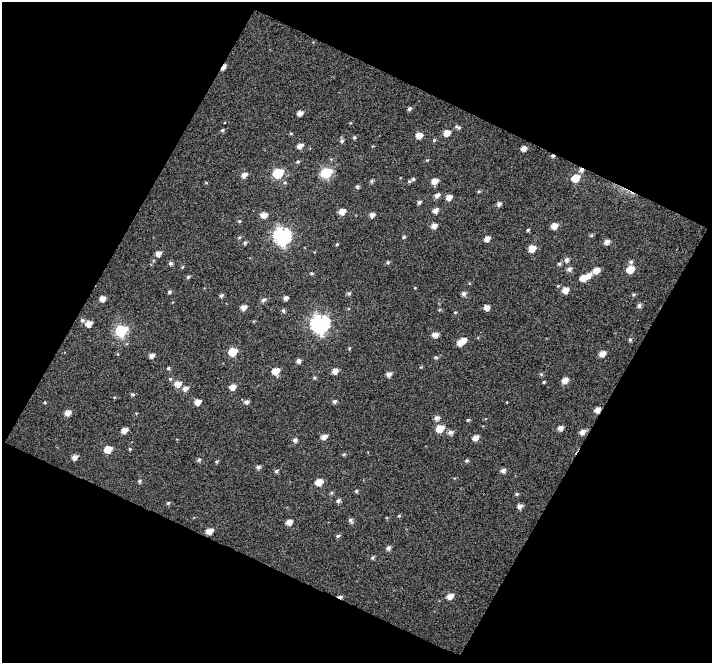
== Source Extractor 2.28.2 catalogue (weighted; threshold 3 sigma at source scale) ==
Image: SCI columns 1-710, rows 33-693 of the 710 x 720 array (HDU 1 of 3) = the unmasked area's bounding box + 8 px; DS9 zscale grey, full resolution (1 PNG px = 1 image px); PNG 714 x 665 px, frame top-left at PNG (2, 2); no overlay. Shown black and unused: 47% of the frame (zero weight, under 5 of 10 exposures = <1% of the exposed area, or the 3 px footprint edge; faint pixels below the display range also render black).
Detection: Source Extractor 2.28.2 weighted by HDU 2 'WHT'. Background 0.024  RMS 0.075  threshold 0.307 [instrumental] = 3 sigma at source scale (4.09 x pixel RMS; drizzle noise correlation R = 1.36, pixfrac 0.8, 0.0396/0.0396 arcsec/px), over >= 5 px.
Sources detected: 147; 2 cosmic-ray / hot-pixel residue — not listed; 2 inside a brighter listed object's ellipse — not listed separately; the other 143 listed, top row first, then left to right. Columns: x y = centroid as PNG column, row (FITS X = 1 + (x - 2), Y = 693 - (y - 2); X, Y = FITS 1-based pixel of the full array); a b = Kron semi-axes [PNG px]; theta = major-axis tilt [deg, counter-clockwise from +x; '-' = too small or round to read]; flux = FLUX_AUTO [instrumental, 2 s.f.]
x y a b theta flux
223 67 9 4 55 40
409 109 5 4 - 15
300 113 5 4 - 38
458 127 9 5 -25 15
222 130 5 4 - 9.6
291 133 5 3 - 6.8
447 133 6 5 - 64
419 136 5 5 - 65
354 137 5 4 - 9.2
434 140 5 4 - 8.7
341 141 6 5 - 17
300 146 6 4 17 40
523 148 5 4 - 38
427 160 5 4 - 6.6
298 162 5 4 - 10
581 170 5 4 - 23
278 173 6 6 - 410
326 173 7 6 - 540
244 175 6 5 - 33
575 178 6 5 - 130
413 179 6 4 15 11
372 181 5 4 - 12
434 181 6 5 - 54
206 183 5 3 - 5.9
357 187 4 4 - 14
479 191 5 4 - 8
437 195 6 5 - 30
449 197 5 5 - 46
419 202 5 4 - 15
499 204 5 5 - 22
435 210 6 5 - 32
342 212 6 5 - 52
264 215 6 5 - 53
372 215 5 4 - 29
239 221 4 4 - 9.1
434 226 6 4 16 38
554 226 5 5 - 58
528 230 4 3 - 9
591 235 5 4 - 9.3
282 236 8 7 - 1900
239 237 5 4 - 11
404 237 4 4 - 10
487 239 5 4 - 48
606 242 6 5 - 32
245 243 5 4 - 12
337 244 4 3 - 7.4
532 249 6 5 - 85
158 253 5 5 - 36
566 260 6 6 - 24
388 262 5 4 - 9.7
631 262 7 5 -88 15
171 263 5 5 - 16
559 264 5 4 - 11
182 267 5 3 - 6.7
569 269 6 5 - 23
630 269 6 6 - 100
596 270 7 5 30 66
312 273 5 4 - 8.3
588 275 6 5 - 38
188 277 5 4 - 11
583 278 6 5 - 77
558 286 4 4 - 5.5
565 290 6 5 - 63
169 292 4 4 - 13
349 293 6 5 - 13
464 293 6 5 - 21
633 295 4 4 - 9.9
221 296 5 4 - 14
285 298 4 4 - 24
102 299 5 5 - 43
263 300 6 5 - 21
639 305 6 5 - 18
243 307 5 4 - 42
486 307 5 5 - 42
439 310 5 3 - 6.7
283 311 5 5 - 13
455 312 4 3 - 5.8
82 320 6 5 - 14
320 323 8 8 - 2400
89 324 5 5 - 57
121 330 7 6 - 660
435 335 7 5 2 41
463 340 6 6 - 66
630 340 5 4 - 11
349 348 5 4 - 7.3
233 352 6 5 - 180
602 354 6 5 - 52
151 356 5 4 - 30
436 357 5 4 - 11
298 361 5 4 - 24
168 368 4 4 - 9.3
275 371 6 5 - 92
335 371 6 5 - 46
388 374 5 5 - 30
541 374 6 5 - 9.9
314 378 5 4 - 8.3
170 379 5 4 - 9.9
565 380 6 5 - 48
544 382 4 3 - 6.7
178 384 7 6 - 55
232 387 6 5 - 52
185 388 6 5 - 31
132 394 5 5 - 11
334 401 6 5 - 15
197 402 6 5 - 48
246 402 6 5 - 23
597 410 5 5 - 45
67 413 6 5 - 43
437 418 6 6 - 26
468 420 4 3 - 8.8
440 428 7 6 - 100
560 428 5 5 - 33
124 430 6 4 25 46
450 432 6 5 - 25
582 432 6 5 - 40
324 437 6 5 - 41
475 438 6 5 - 47
295 440 5 5 - 21
108 449 6 5 - 110
130 449 4 3 - 6.8
344 454 5 4 - 8.2
75 457 5 5 - 33
199 460 5 5 - 12
467 461 5 4 - 11
217 462 5 4 - 8.7
258 467 5 5 - 17
503 470 5 5 - 27
276 471 5 4 - 12
140 481 5 5 - 11
319 482 6 5 - 92
356 491 4 4 - 9.9
516 494 5 4 - 8.9
338 501 6 5 - 16
168 503 4 4 - 9.6
519 506 5 5 - 28
399 516 5 3 - 6.4
351 520 7 5 -62 17
289 522 6 5 - 48
209 531 5 4 - 67
338 536 5 4 - 13
388 548 5 5 - 24
372 558 5 5 - 11
450 596 6 5 - 51
Overlapping masked pixels (flux is a lower limit): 3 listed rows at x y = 223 67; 581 170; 597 410